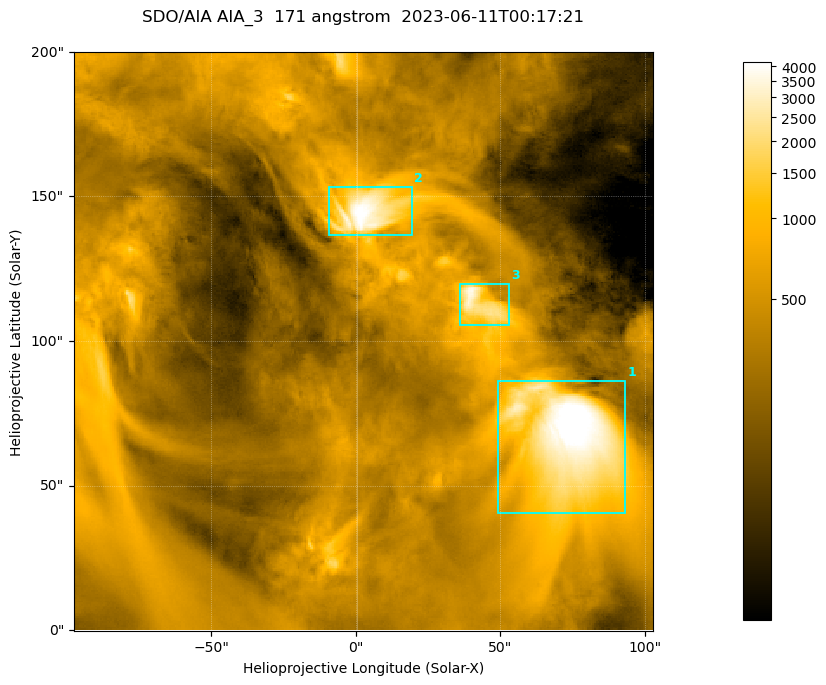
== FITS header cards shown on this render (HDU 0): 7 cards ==
TELESCOP= 'SDO/AIA '
INSTRUME= 'AIA_3   '
WAVELNTH=                  171
WAVEUNIT= 'angstrom'
DATE-OBS= '2023-06-11T00:17:21.354'
CTYPE1  = 'HPLN-TAN'
CTYPE2  = 'HPLT-TAN'

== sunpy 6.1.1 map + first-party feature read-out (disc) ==
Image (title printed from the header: SDO/AIA AIA_3  171 angstrom  2023-06-11T00:17:21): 334 x 334 px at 0.599 arcsec/px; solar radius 945 arcsec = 1577 px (partial field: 1.4% of the solar disc is inside the frame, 100% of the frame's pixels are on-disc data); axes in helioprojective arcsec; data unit not stated in the header (colour bar unlabelled)
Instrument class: DISC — disc imager (sunpy class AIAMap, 171 A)
Bright regions (active regions / flare kernels): reference = the on-disc median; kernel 3 px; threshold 5 sigma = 1097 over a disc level ~360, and >= 1.15x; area >= 111 px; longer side >= 4 px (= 2.4 arcsec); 3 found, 3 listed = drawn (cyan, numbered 1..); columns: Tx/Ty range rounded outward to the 2 arcsec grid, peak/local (2 s.f.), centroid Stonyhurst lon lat
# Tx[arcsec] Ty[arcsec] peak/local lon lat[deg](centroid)
1 48..94 40..86 14 +4 +4
2 -10..20 136..154 12 +0 +9
3 36..54 104..120 9.9 +3 +7